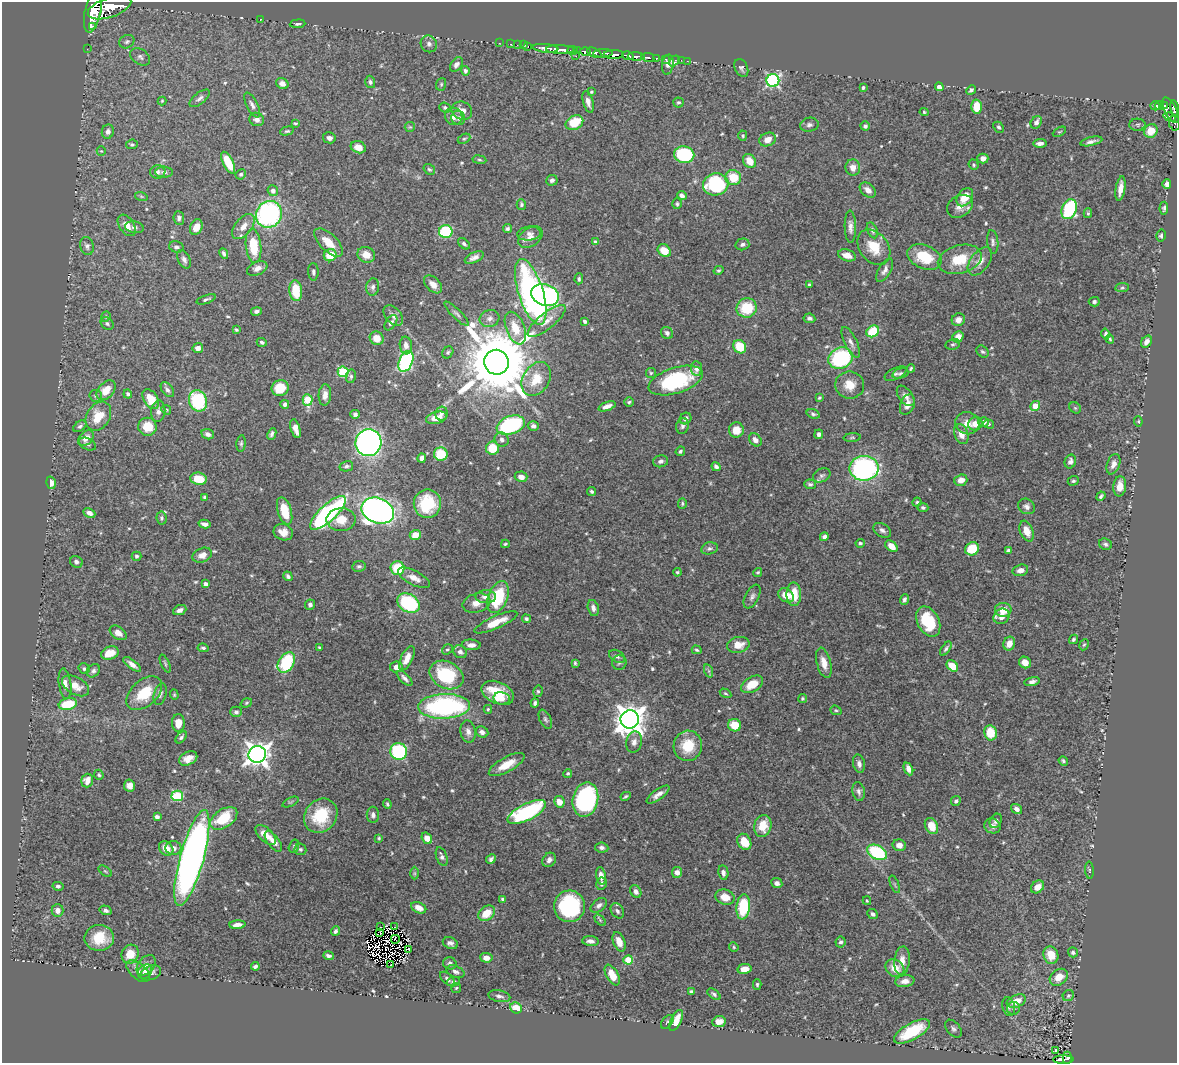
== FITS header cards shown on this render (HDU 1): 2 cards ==
NAXIS1  =                 1175
NAXIS2  =                 1061

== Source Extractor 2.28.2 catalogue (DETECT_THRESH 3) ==
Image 1175 x 1061 px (HDU 1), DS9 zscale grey, 1 PNG px = 1 image px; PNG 1179 x 1065 px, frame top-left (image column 1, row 1061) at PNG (2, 2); each listed source drawn as its Kron ellipse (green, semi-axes under 4 px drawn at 4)
Background 0.532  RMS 0.014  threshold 0.0406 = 3 sigma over >= 5 px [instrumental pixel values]
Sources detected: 597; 7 with non-positive FLUX_AUTO (blend fragments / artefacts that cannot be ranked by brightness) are neither listed nor drawn; of the other 590, the 500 brightest by FLUX_AUTO listed and drawn (90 fainter detections omitted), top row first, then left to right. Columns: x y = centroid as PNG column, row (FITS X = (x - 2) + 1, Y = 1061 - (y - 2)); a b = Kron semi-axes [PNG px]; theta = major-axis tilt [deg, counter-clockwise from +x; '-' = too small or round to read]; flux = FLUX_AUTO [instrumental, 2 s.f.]
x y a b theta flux
110 7 23 10 19 2500
93 11 22 8 78 2100
261 19 3 2 - 2.9
297 24 8 4 4 1.8
92 26 4 2 - 200
127 42 8 6 30 2.3
499 43 2 2 - 11
429 44 8 8 - 3.5
511 44 3 2 - 16
517 45 2 2 - 7.4
523 45 2 2 - 8.4
528 46 3 3 - 22
546 48 13 4 -5 820
87 49 2 2 - 5.2
560 49 14 3 -1 810
572 50 5 3 - 74
578 51 3 3 - 74
585 52 5 3 - 330
594 53 8 4 -25 270
603 53 10 3 2 270
614 55 10 4 2 630
576 56 2 2 - 7.1
628 56 6 3 -16 310
140 57 11 7 -35 3.6
636 57 8 3 -3 410
648 57 6 3 -10 120
656 58 3 3 - 82
666 59 3 3 - 29
681 60 2 2 - 4.5
674 61 6 4 51 14
687 61 2 2 - 6.5
456 65 8 5 52 3.7
668 65 10 6 81 4.1
741 68 9 6 -65 2.5
465 71 5 4 - 2.3
773 80 6 6 - 180
370 82 6 4 -73 2.1
282 84 6 5 - 4.5
441 84 6 5 - 1.4
863 87 3 3 - 1.9
939 87 4 4 - 4.9
971 90 5 4 - 2.4
591 92 3 3 - 1.4
200 98 12 5 38 3.2
162 101 4 4 - 1.1
588 102 11 5 -74 5.2
678 102 5 5 - 1.5
252 105 13 5 -62 3.5
1159 105 4 3 - 83
1165 105 3 3 - 100
1155 106 5 3 - 92
976 107 7 5 88 20
445 108 6 5 - 2
1175 108 8 3 -79 250
1170 110 14 6 -64 350
462 111 10 8 -26 8.6
924 112 4 4 - 1.3
454 116 9 8 - 5.6
1170 117 6 4 -21 88
458 118 7 6 - 3.4
257 119 7 6 - 4.4
1036 122 7 5 61 3.9
295 123 4 2 - 1.1
574 123 9 7 25 26
1175 123 7 5 -80 58
809 125 9 7 10 3.1
1137 125 8 6 -2 1.8
865 126 4 4 - 2.4
410 127 5 5 - 1.2
999 127 6 4 -47 1.8
287 131 7 4 14 1.5
1151 131 7 6 - 16
108 132 7 6 - 3.9
1059 132 7 4 30 1.2
743 136 5 4 - 1.2
329 138 6 5 - 3.8
464 139 7 4 27 1.4
768 139 8 6 24 7.7
1091 141 11 4 13 3.7
1040 143 7 4 2 3.9
132 144 6 5 - 1.7
358 147 8 6 -19 8.3
101 151 5 4 - 1.1
684 155 10 8 -11 81
983 158 5 5 - 5.8
479 160 7 3 -9 1.4
749 161 7 6 - 12
228 163 12 5 -64 27
974 165 5 4 - 1.5
853 168 8 7 - 7.5
429 169 6 5 - 1.5
158 172 7 7 - 2.7
164 172 8 5 -2 2.6
241 174 5 4 - 1.9
733 177 8 7 - 24
552 180 5 5 - 2.7
716 184 13 11 11 85
1167 184 5 4 - 3.4
1120 188 12 4 81 8.8
868 190 9 6 -40 6.5
273 191 5 5 - 4.2
141 196 6 4 -19 1.3
682 196 5 4 - 3.3
965 197 10 7 53 17
521 204 5 4 - 1.7
677 204 5 4 - 1.6
960 206 14 10 31 8.2
1164 208 6 4 86 2
1069 209 10 7 68 84
1088 213 5 4 - 1.3
269 214 13 12 - 180
179 218 7 5 -84 2.5
127 225 12 7 -56 11
243 226 15 8 50 8.8
134 227 9 5 -9 3.4
196 227 8 6 65 8.1
850 227 16 5 -89 5.2
507 229 4 4 - 2.1
872 230 8 5 -67 2.5
446 232 7 6 - 60
529 233 12 7 6 4.4
1161 235 6 5 - 2.2
530 237 13 9 36 6.6
329 242 18 8 -44 17
595 242 4 4 - 1.5
993 242 12 5 -83 2.9
464 244 7 4 -41 1.9
742 244 7 5 16 2.8
87 246 9 7 -76 2.9
254 246 17 7 -83 31
176 247 7 5 -15 2.8
874 247 19 14 -52 21
664 251 7 5 -43 14
224 253 5 4 - 2.3
330 255 6 6 - 21
366 255 9 8 - 11
847 255 9 5 -17 8.1
474 257 10 5 25 4.4
924 257 18 11 -22 29
184 259 10 6 -64 3.7
960 259 22 14 15 27
980 261 16 9 53 9.3
257 268 11 6 23 4.8
719 270 5 4 - 1.5
885 270 13 6 60 4.2
313 272 9 5 -88 2.3
579 279 5 4 - 1.8
433 284 10 6 -45 7.9
809 285 4 3 - 1.4
373 287 8 6 82 3.2
1122 288 7 4 7 1.6
296 291 10 6 -84 27
531 292 34 12 -73 260
545 295 14 10 -19 210
206 299 10 3 19 1.8
1094 302 5 5 - 2.5
747 308 10 9 - 35
256 311 5 4 - 2.9
457 314 16 4 -45 3.3
393 316 12 7 -49 5.3
106 317 5 4 - 1.2
490 318 10 8 17 4.8
809 318 6 4 -9 2.5
958 320 7 6 - 5.4
547 321 23 8 39 10
585 321 4 3 - 2.7
107 323 7 5 -42 2
391 323 8 5 56 2.7
515 328 17 9 -68 18
236 330 4 3 - 1.3
873 331 7 5 32 34
667 333 6 5 - 3.1
1106 334 5 4 - 1.8
958 337 6 5 - 8.3
377 338 7 6 - 12
1110 339 5 3 - 1.4
262 342 5 4 - 1.9
851 342 17 6 -64 5
1146 342 6 5 - 5
953 344 7 5 11 1.8
406 345 9 6 -82 5
740 347 7 6 - 27
198 348 5 5 - 4.8
448 352 6 5 - 1.7
982 352 7 5 -41 2
840 358 12 10 26 85
406 361 11 6 66 160
497 362 12 12 - 12000
911 368 4 3 - 1.4
696 369 7 5 -81 3.9
343 372 5 5 - 63
651 373 5 5 - 1.3
900 373 8 5 16 1.7
895 374 12 5 26 2.6
351 376 7 5 77 1.8
536 379 18 13 58 23
676 381 28 13 17 85
850 385 14 13 - 13
280 388 8 8 - 18
106 390 11 7 49 14
167 390 9 5 -52 3.1
128 394 4 4 - 2.2
325 395 11 6 86 6.4
96 396 6 6 - 2.1
906 396 12 6 -53 5
819 398 3 3 - 1.2
151 399 11 7 -57 19
307 400 6 5 - 40
198 401 11 9 -69 72
629 402 5 4 - 1.5
285 404 4 4 - 2.8
907 405 10 7 67 6.8
607 406 9 4 21 6
1035 406 5 4 - 20
1075 408 6 5 - 1.4
166 410 5 4 - 1.2
158 411 11 7 83 4.3
441 413 7 6 - 3.3
355 414 4 4 - 2.6
813 414 7 4 -19 1.9
98 416 15 11 58 21
437 418 10 6 15 14
685 419 6 5 - 4.6
1138 421 5 4 - 1.2
984 422 5 5 - 3.8
967 423 12 11 - 9.8
975 424 7 6 - 9.3
989 424 5 4 - 1.5
511 425 14 9 19 100
80 426 7 5 38 2.4
533 426 5 5 - 3.2
682 426 8 6 77 2.7
147 427 9 9 - 19
295 429 10 4 -74 6.1
736 430 7 7 - 12
208 434 6 5 - 3.8
272 434 6 4 65 2.2
819 434 5 4 - 2.6
961 434 10 7 -71 8.7
86 438 9 6 47 8.3
852 438 8 3 5 1.1
502 439 7 6 - 3
755 440 7 5 -47 5.4
241 443 8 4 84 1.8
368 443 13 13 - 390
88 444 9 5 -25 2.4
493 448 6 6 - 22
680 451 5 4 - 2
441 454 7 6 - 26
422 458 5 4 - 3.9
660 461 7 6 - 3.4
1070 461 7 5 68 3.5
1113 464 11 6 70 4.9
346 466 7 5 13 2.3
716 467 5 4 - 3
864 468 14 12 1 180
822 475 9 6 26 2.6
521 477 6 5 - 5.1
199 479 8 6 -8 20
961 480 6 5 - 8.4
1073 481 6 4 21 1.8
51 483 6 4 -73 6.3
810 484 6 5 - 2.1
1120 486 10 6 84 8
592 491 5 4 - 2
1101 496 5 3 - 1.9
205 497 3 3 - 1.6
917 502 4 4 - 1.4
682 503 5 4 - 1.4
427 504 14 13 - 42
1026 506 9 7 -30 3.9
923 508 5 4 - 2
285 511 14 7 -73 24
378 511 17 12 -22 480
89 513 6 4 -25 3.6
328 513 23 8 43 190
162 518 6 5 - 1.9
341 520 15 11 1 15
205 524 6 4 -13 4.9
882 530 9 6 -32 3.5
1027 531 11 6 -68 10
283 532 10 8 -20 8
415 535 6 5 - 13
824 537 4 4 - 2.9
860 543 4 3 - 1.7
505 544 4 3 - 1.2
1105 544 7 5 -25 2.2
891 546 7 5 -42 9.3
709 548 8 6 13 2.3
972 549 7 6 - 27
1009 550 4 3 - 2
202 555 10 7 23 7.3
136 556 5 4 - 2
76 562 6 5 - 2.8
359 566 7 5 9 2.1
397 568 7 7 - 33
1020 570 8 5 15 6
677 572 4 4 - 1.3
758 572 4 4 - 1.4
288 576 5 3 - 2.2
414 578 17 7 -27 8.9
206 584 4 4 - 3.6
794 594 12 7 -90 20
786 595 8 6 -35 12
486 597 10 6 0 5.9
498 597 17 9 69 51
752 597 13 7 63 3.5
904 600 5 4 - 2.1
408 603 12 9 -31 75
476 603 14 9 15 8.5
310 605 5 5 - 2.6
593 608 8 5 -75 3.9
180 610 7 4 22 3.9
1003 610 8 7 - 14
1002 616 8 7 - 7
526 619 4 4 - 1.9
928 621 16 10 -62 45
496 622 23 6 24 17
118 633 9 6 -35 6.4
1073 639 5 4 - 1.6
1009 644 7 6 - 8.3
471 645 9 5 -3 6.3
738 645 11 8 12 11
1084 645 6 4 64 1.3
203 648 5 3 - 1.7
319 648 4 3 - 1.1
447 649 6 4 38 1.5
946 649 8 4 55 2.1
697 650 5 3 - 1.3
460 652 7 6 - 3.5
110 653 9 6 19 14
617 656 9 5 -32 2.6
407 658 13 6 64 9
286 662 11 7 56 66
619 662 7 7 - 2.6
1025 662 6 5 - 8.5
575 663 4 3 - 1.3
824 663 15 7 -76 9.3
132 664 10 4 -37 5.2
165 664 9 3 -67 1.6
952 666 6 5 - 16
396 667 6 5 - 5.8
84 669 6 5 - 2
93 671 7 6 - 2.7
709 671 7 4 -71 1.9
446 675 18 13 -26 55
405 678 10 4 -44 3.3
1032 681 8 4 13 3.5
65 684 15 6 -83 6.5
752 684 12 7 30 17
76 686 15 8 -30 11
538 691 6 4 78 1.5
144 693 21 13 41 30
498 693 17 10 -25 26
725 693 6 3 -29 1.3
160 694 11 6 75 3
174 695 5 4 - 1.1
502 698 8 6 -10 4.2
802 699 4 4 - 1.5
246 703 6 4 19 1.3
535 703 4 3 - 2.3
68 704 9 6 12 32
444 706 26 12 2 160
488 709 4 4 - 1.3
836 710 6 4 -21 1.3
236 712 6 5 - 2.6
545 719 10 5 -64 2.4
630 719 9 9 - 1300
178 723 9 6 88 11
735 725 7 6 - 17
468 732 11 7 -82 4.8
482 732 6 5 - 3.4
990 733 7 6 - 23
181 737 7 4 48 1.9
634 742 10 8 78 5.2
688 746 15 14 - 26
399 752 8 8 - 98
257 754 8 8 - 840
188 758 9 6 27 8.3
1063 761 5 4 - 1.6
859 764 9 6 -76 3.7
507 765 20 7 29 14
908 769 7 4 -65 4.6
568 773 4 4 - 1.4
99 775 5 4 - 1.4
87 781 7 5 72 6.9
129 786 6 5 - 5.5
859 791 9 6 -78 3.7
658 794 13 5 36 5.6
177 796 6 5 - 65
626 796 5 3 - 1.6
585 799 17 12 78 150
956 801 5 4 - 2.4
290 802 9 4 25 1.3
559 802 6 5 - 9.1
387 804 5 3 - 1.5
1017 809 6 4 -38 3.9
527 812 21 8 26 130
373 815 8 6 90 3.1
321 816 18 15 49 37
157 817 4 4 - 4.1
224 818 15 9 34 36
996 821 7 5 60 3.1
763 826 11 8 78 18
931 826 8 6 -63 14
992 826 8 7 - 4.4
266 835 13 6 -44 11
379 838 4 3 - 1.2
427 838 6 4 -56 8.9
273 841 12 6 -52 7
744 842 8 6 -59 18
899 845 7 6 - 5.4
294 846 7 5 75 1.7
166 848 8 6 -45 9.8
173 848 8 7 - 5.5
602 848 7 5 -8 2.8
300 849 6 5 - 2.2
877 852 10 7 -28 82
442 857 10 5 -71 3
192 858 49 12 75 600
491 859 5 4 - 2.4
549 860 8 6 53 4.4
1089 870 8 3 -86 1.3
105 871 8 4 -35 1.2
677 872 5 5 - 5.4
414 873 6 4 -90 1.1
723 873 7 5 -80 3.8
601 876 9 5 -80 6.5
777 883 6 5 - 3.1
602 884 6 5 - 2.4
895 884 9 3 -69 1.4
58 886 5 4 - 2.1
1037 887 7 5 42 8.4
636 892 7 5 -60 4.1
725 897 10 7 -16 13
503 899 4 4 - 1.8
867 901 4 3 - 1.1
599 905 9 6 38 3.4
570 906 16 15 - 98
743 907 12 7 83 54
419 908 8 5 -24 8.3
57 910 6 6 - 5.5
106 910 6 4 -17 2.6
617 911 8 6 -56 3
486 913 9 6 38 18
873 914 6 4 -42 2.5
600 920 7 4 -46 1.4
237 925 8 4 4 5.7
380 927 2 2 - 1.5
395 927 3 2 - 1.7
335 931 5 4 - 2.4
380 933 3 2 - 1.6
99 938 14 13 - 22
395 939 4 2 - 1.5
590 941 8 5 -4 4.5
619 942 10 5 -69 9.8
841 942 5 5 - 2.3
450 943 8 5 -24 3.6
734 947 5 4 - 1.2
409 949 3 2 - 6.8
1073 952 5 4 - 1.9
130 954 10 8 65 14
1051 955 9 7 -73 16
329 956 5 3 - 2.7
486 958 6 5 - 7.5
628 960 5 4 - 35
902 961 14 7 84 8.8
450 963 7 6 - 3.1
146 965 11 8 50 6.2
390 965 3 2 - 3.2
255 966 4 3 - 2.4
895 968 10 8 -35 13
744 969 7 5 11 8.9
138 971 14 7 -40 5
145 972 8 6 48 3.2
455 972 9 5 -23 3.4
151 973 11 7 21 3.4
612 975 11 6 -61 15
1059 977 10 7 37 13
448 979 9 5 -42 3.1
905 981 9 6 9 6.1
453 982 6 4 13 2.2
757 984 5 4 - 1.6
456 988 5 5 - 1.2
691 991 4 3 - 1.6
714 994 7 4 -38 2.1
499 996 11 6 -11 3.9
1068 996 6 5 - 1.8
1016 1001 10 6 22 14
1009 1007 10 6 -79 3.2
516 1008 6 5 - 14
1014 1008 6 6 - 2.1
676 1020 11 5 65 13
667 1022 8 5 50 1.6
719 1022 7 5 10 6.4
953 1029 10 6 -51 2.9
912 1031 20 8 29 38
1056 1050 4 3 - 1.6
1067 1058 6 4 90 110
1063 1060 10 3 0 120
At the frame edge (FLAGS 8, measured only in part): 1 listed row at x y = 1175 108
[90 fainter detections neither listed nor drawn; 7 non-positive-flux detections neither listed nor drawn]